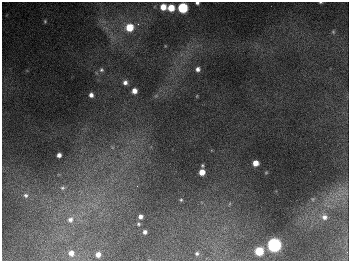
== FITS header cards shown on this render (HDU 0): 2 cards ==
NAXIS1  =                  347
NAXIS2  =                  259

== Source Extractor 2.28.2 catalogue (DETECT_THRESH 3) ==
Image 347 x 259 px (HDU 0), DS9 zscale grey, 1 PNG px = 1 image px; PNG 351 x 263 px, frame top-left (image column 1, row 259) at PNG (2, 2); no overlay
Background 672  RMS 51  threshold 153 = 3 sigma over >= 5 px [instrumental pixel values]
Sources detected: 33; all 33 listed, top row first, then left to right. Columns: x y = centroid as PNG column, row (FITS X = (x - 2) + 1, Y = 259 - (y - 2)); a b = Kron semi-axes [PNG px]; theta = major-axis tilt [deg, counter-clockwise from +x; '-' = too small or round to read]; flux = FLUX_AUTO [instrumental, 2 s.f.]
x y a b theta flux
320 2 4 2 - 3.1e+03
197 3 4 3 - 7.0e+03
163 7 6 6 - 4.2e+04
171 8 5 5 - 6.6e+04
183 8 6 6 - 2.6e+05
45 21 5 4 - 4.2e+03
138 24 4 4 - 6.5e+03
129 27 8 7 - 8.3e+04
333 32 6 4 -69 4.7e+03
198 69 6 5 - 1.3e+04
101 70 6 6 - 8.1e+03
125 82 6 6 - 1.4e+04
134 91 5 5 - 2.3e+04
91 95 4 4 - 1.3e+04
156 96 7 4 19 5.7e+03
197 96 5 3 - 3.0e+03
59 155 4 4 - 1.5e+04
255 163 5 5 - 3.5e+04
202 172 5 5 - 3.8e+04
137 186 3 3 - 2.0e+03
62 188 7 7 - 1.1e+04
26 195 7 7 - 1.2e+04
181 200 5 4 - 4.1e+03
140 216 4 4 - 1.2e+04
324 217 8 7 - 1.6e+04
70 219 10 9 - 2.7e+04
138 224 5 4 - 4.7e+03
145 232 4 4 - 9.1e+03
274 245 6 6 - 1.0e+06
259 251 6 5 - 1.2e+05
71 253 6 6 - 2.1e+04
197 253 5 4 - 5.4e+03
98 254 5 4 - 2.1e+04
At the frame edge (FLAGS 8, measured only in part): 2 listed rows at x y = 320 2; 197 3